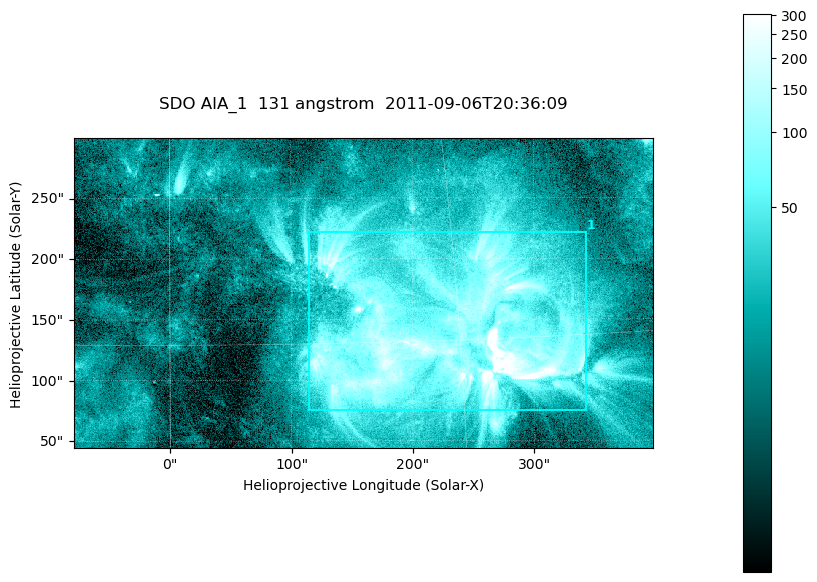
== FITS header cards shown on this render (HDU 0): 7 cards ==
TELESCOP= 'SDO     '           /
INSTRUME= 'AIA_1   '           /
WAVELNTH=                  131 /
WAVEUNIT= 'angstrom'           /
DATE-OBS= '2011-09-06T20:36:09.62' /
CTYPE1  = 'HPLN-TAN'           /
CTYPE2  = 'HPLT-TAN'           /

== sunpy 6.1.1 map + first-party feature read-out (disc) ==
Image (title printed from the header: SDO AIA_1  131 angstrom  2011-09-06T20:36:09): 794 x 424 px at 0.601 arcsec/px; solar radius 952 arcsec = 1585 px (partial field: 4.3% of the solar disc is inside the frame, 100% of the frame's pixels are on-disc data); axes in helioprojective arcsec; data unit not stated in the header (colour bar unlabelled)
Pointing: header CRPIX1/2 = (2043.22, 2045.61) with CRVAL1/2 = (0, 0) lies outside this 794 x 424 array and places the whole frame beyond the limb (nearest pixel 1.29 R_sun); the SolarSoft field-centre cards XCEN/YCEN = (159.3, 171.7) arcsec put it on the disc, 1714 arcsec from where CRPIX/CRVAL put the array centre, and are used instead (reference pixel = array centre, CRVAL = XCEN/YCEN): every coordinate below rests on XCEN/YCEN
Orientation: roll -0.139 deg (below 1 deg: not rotated)
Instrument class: DISC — disc imager (sunpy class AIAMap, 131 A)
Bright regions (active regions / flare kernels): reference = the on-disc median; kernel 7 px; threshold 5 sigma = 79.6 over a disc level ~18.4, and >= 1.15x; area >= 336 px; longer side >= 5 px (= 3 arcsec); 1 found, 1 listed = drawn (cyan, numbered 1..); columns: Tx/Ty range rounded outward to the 2 arcsec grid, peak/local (2 s.f.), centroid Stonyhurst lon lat
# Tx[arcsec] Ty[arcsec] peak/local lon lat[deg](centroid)
1 114..344 74..222 17 +14 +15